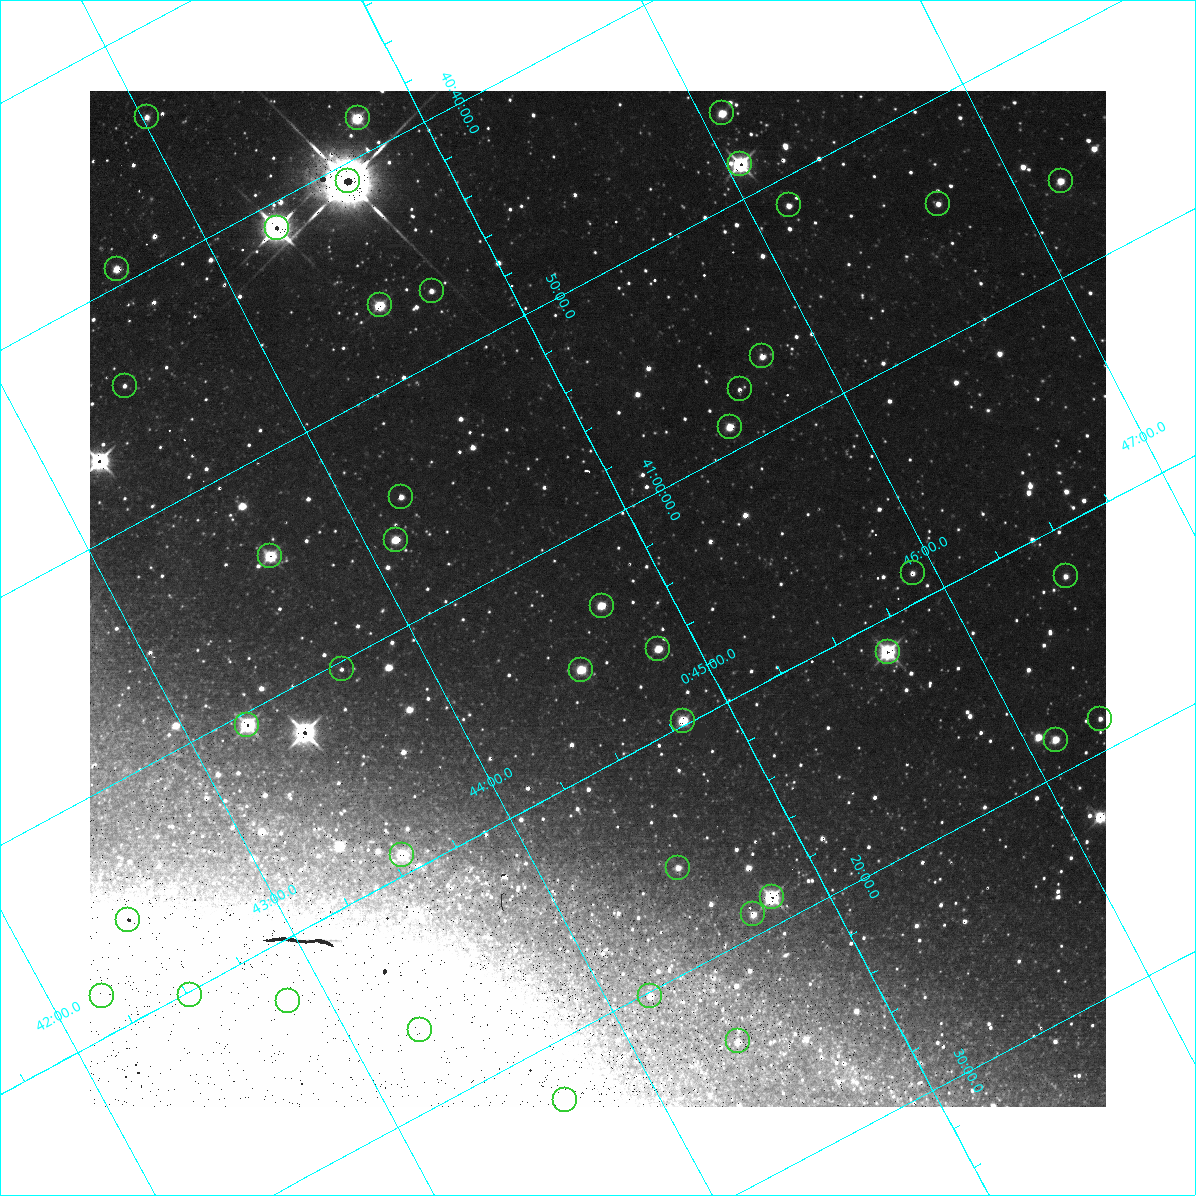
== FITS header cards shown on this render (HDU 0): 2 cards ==
NAXIS1  =                 1016 / length of data axis 1
NAXIS2  =                 1016 / length of data axis 2

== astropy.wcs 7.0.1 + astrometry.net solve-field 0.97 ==
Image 1016 x 1016 px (HDU 0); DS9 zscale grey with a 90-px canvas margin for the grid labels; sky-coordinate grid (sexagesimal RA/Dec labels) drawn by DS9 from the SOLVED WCS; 42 Tycho-2 reference stars matched to detected sources circled (green)
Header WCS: RA---SIN-SIP/DEC--SIN-SIP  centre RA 00:44:44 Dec +41:03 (11.18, +41.05 deg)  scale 2.76 arcsec/px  FOV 46.7' x 46.4'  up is +152 deg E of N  parity normal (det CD < 0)
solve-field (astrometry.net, Tycho-2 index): VERIFIED the header's WCS against the Tycho-2 star catalogue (verified at 3 index scales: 15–42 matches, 2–3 conflicts across passes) and refined it, rather than solving blind
Solved WCS: RA---TAN-SIP/DEC--TAN-SIP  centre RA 00:44:44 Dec +41:03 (11.18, +41.05 deg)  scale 2.76 arcsec/px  FOV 46.7' x 46.4'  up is +152 deg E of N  parity normal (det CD < 0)
The solver's refit moves the header's centre by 0.52 arcsec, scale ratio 0.9998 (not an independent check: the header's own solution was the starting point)
Tycho-2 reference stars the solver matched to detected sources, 42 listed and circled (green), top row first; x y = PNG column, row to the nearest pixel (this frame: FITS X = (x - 90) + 1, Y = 1016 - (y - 91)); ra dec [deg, ICRS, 3 dp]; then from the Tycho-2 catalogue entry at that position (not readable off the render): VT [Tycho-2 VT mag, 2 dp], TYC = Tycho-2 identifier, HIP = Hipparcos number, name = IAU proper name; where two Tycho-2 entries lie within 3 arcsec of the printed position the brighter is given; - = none
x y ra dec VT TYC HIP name
722 113 11.521 +40.768 11.20 2801-1657-1 - -
147 117 11.005 +40.563 11.44 2801-988-1 - -
358 118 11.192 +40.640 10.24 2801-1263-1 - -
740 164 11.513 +40.809 7.62 2801-781-1 3597 -
348 181 11.155 +40.679 7.40 2801-1704-1 3494 -
1061 181 11.793 +40.934 11.39 2801-1192-1 - -
938 204 11.673 +40.906 11.79 2801-1149-1 - -
789 205 11.538 +40.854 11.25 2801-697-1 - -
277 228 11.070 +40.685 8.79 2801-887-1 3461 -
117 269 10.908 +40.655 11.40 2801-793-1 - -
432 291 11.179 +40.784 11.39 2801-1484-1 - -
380 305 11.126 +40.775 11.08 2801-632-1 - -
762 356 11.444 +40.946 11.21 2801-1295-1 - -
125 386 10.860 +40.737 12.01 2801-1640-1 - -
740 389 11.408 +40.961 13.31 2801-1224-1 - -
730 427 11.382 +40.982 11.36 2801-1000-1 - -
401 497 11.055 +40.912 11.37 2801-1449-1 - -
396 540 11.030 +40.938 11.35 2801-1210-1 - -
270 556 10.910 +40.904 10.39 2801-1024-1 - -
913 573 11.478 +41.146 12.28 2801-1536-1 - -
1066 576 11.614 +41.203 11.80 2801-1715-1 - -
602 606 11.183 +41.057 10.65 2801-1540-1 - -
658 649 11.214 +41.106 11.27 2801-1352-1 - -
888 652 11.419 +41.190 9.14 2801-1743-1 - -
342 669 10.920 +41.006 12.22 2801-1126-1 - -
581 670 11.135 +41.093 10.71 2801-1503-1 - -
1100 719 11.579 +41.311 11.32 2805-461-1 - -
683 721 11.202 +41.163 10.95 2801-1544-1 - -
247 725 10.809 +41.009 9.29 2801-2078-1 - -
1056 740 11.528 +41.309 10.33 2805-477-1 - -
402 855 10.886 +41.153 10.99 2801-2037-1 - -
678 868 11.127 +41.260 11.28 2805-390-1 - -
772 897 11.198 +41.314 9.30 2805-117-1 - -
753 914 11.172 +41.318 11.25 2805-108-1 - -
128 920 10.609 +41.097 10.73 2801-2063-1 - -
190 995 10.628 +41.169 11.22 2801-2073-1 - -
102 996 10.549 +41.138 12.52 2801-2061-1 - -
650 996 11.041 +41.336 11.24 2805-2210-1 - -
288 1001 10.713 +41.209 11.21 2801-2008-1 - -
420 1030 10.818 +41.276 11.21 2805-2125-1 - -
738 1041 11.098 +41.398 11.60 2805-2202-1 - -
565 1100 10.914 +41.376 10.74 2805-2142-1 - -